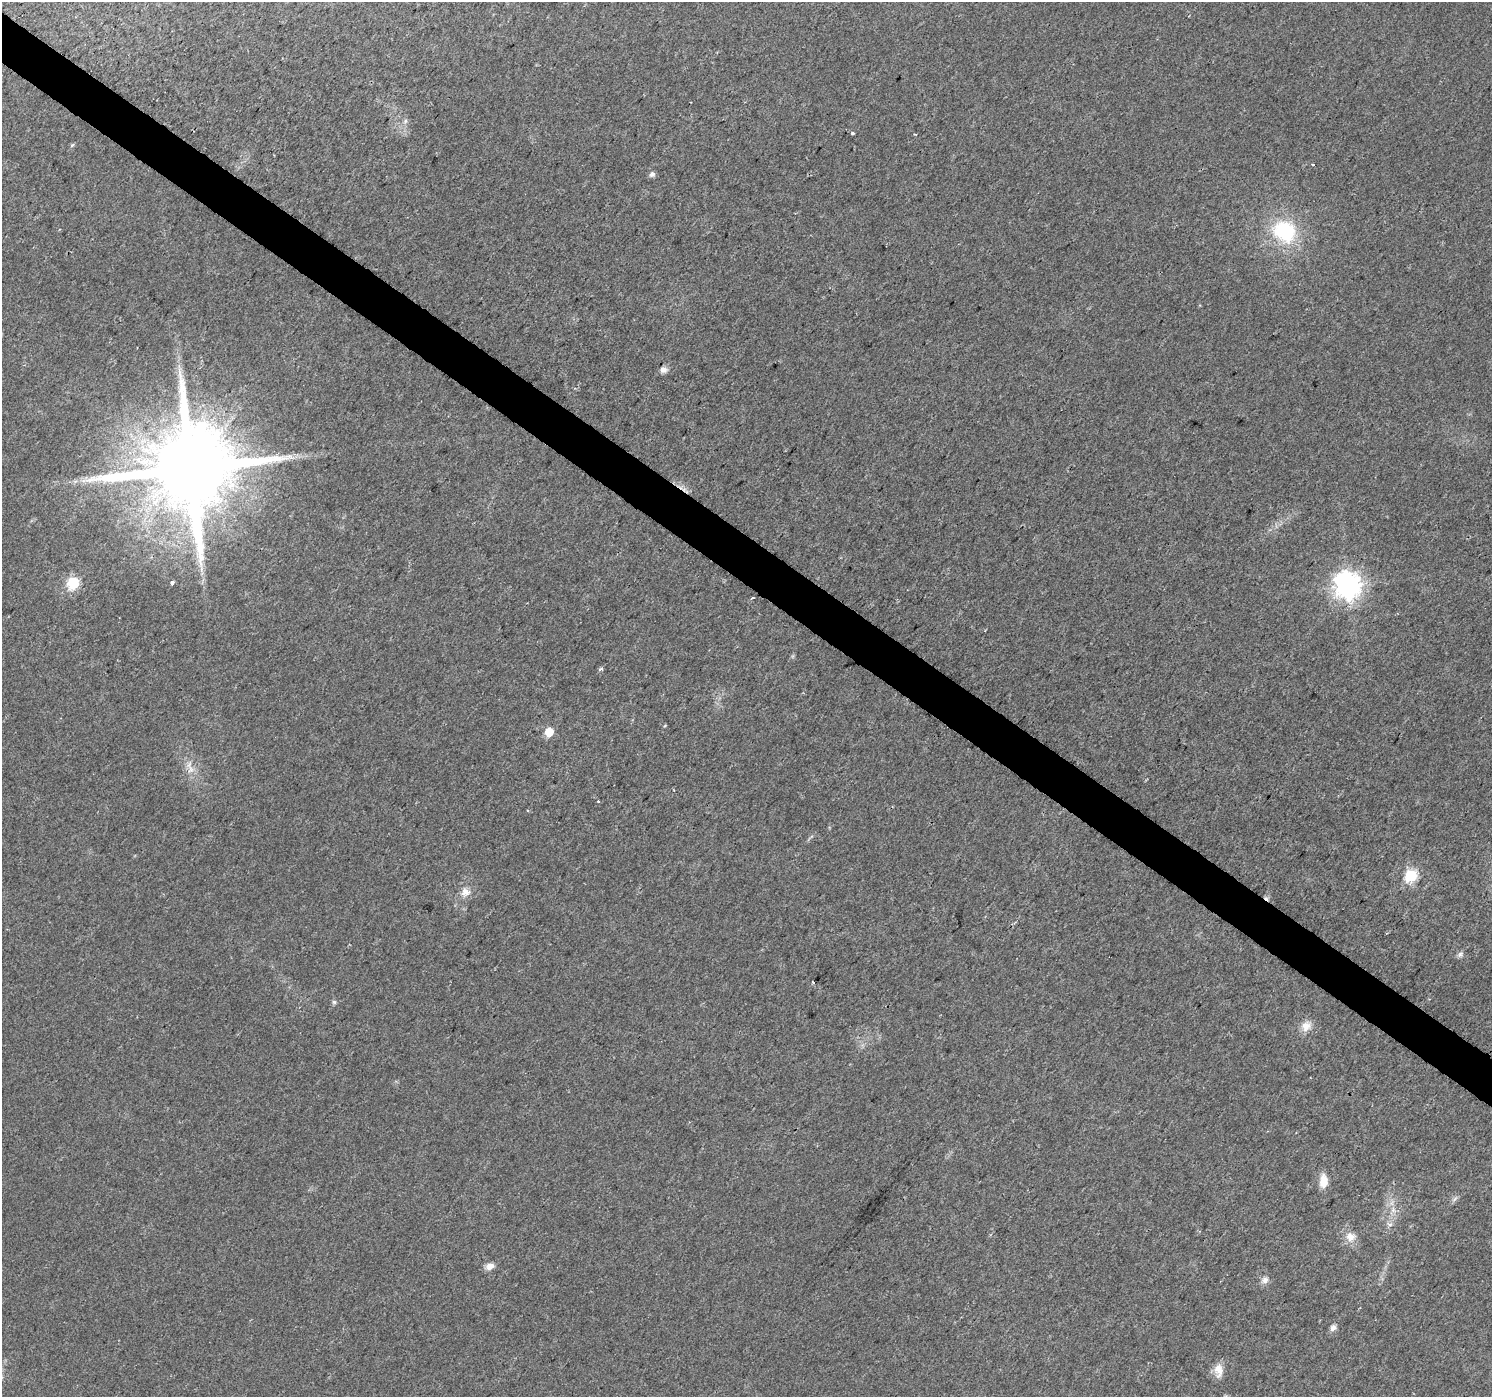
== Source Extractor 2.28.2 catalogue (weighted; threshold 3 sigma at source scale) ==
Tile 11 of 4 x 4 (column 3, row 3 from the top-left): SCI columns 2989-4478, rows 1651-3045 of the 5985 x 6026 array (HDU 1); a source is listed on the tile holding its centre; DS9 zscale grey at full resolution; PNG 1494 x 1399 px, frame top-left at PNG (2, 2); no overlay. Shown black and unused: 4% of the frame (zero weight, under 2 of 3 exposures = <1% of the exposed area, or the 3 px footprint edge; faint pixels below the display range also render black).
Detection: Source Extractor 2.28.2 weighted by HDU 2 'WHT'; one run over the whole footprint, this tile lists its part. Background 0.0172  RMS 0.0046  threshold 0.0206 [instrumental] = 3 sigma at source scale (4.5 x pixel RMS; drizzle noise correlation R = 1.50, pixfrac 1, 0.0396/0.0396 arcsec/px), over >= 5 px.
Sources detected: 33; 4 cosmic-ray / hot-pixel residue — not listed; the other 29 listed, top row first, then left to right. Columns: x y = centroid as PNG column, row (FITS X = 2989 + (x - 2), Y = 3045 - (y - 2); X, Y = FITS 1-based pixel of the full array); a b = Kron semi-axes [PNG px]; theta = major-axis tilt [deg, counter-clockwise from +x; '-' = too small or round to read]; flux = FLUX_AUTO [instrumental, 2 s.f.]
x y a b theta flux
405 121 7 5 49 1.2
853 133 3 3 - 1.1
72 145 7 4 45 0.66
652 174 8 6 41 1.4
1284 231 26 22 -36 35
663 370 8 7 - 2.3
190 469 23 20 45 10000
201 569 9 4 82 1.6
73 583 6 6 - 53
172 583 4 3 - 1.9
1348 585 9 8 - 500
752 598 3 2 - 0.8
601 669 6 3 -16 0.65
549 732 6 5 - 14
191 769 11 8 85 3.2
1411 875 6 6 - 54
465 892 12 12 - 4.1
1460 954 9 7 46 1.4
334 1002 6 6 - 0.89
1306 1026 15 12 42 4.8
1323 1181 16 9 88 5.9
1454 1199 10 4 42 1.2
1393 1210 9 6 -89 2.4
1390 1224 7 4 0 1
1350 1237 13 12 - 5
490 1266 11 8 22 3
1265 1280 9 8 - 2.4
1333 1328 7 6 - 2.2
1218 1370 18 10 -86 4.7
Overlapping masked pixels (flux is a lower limit): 1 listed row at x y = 190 469